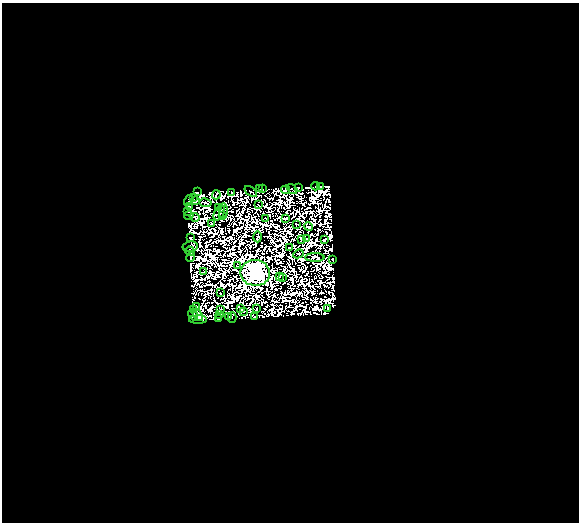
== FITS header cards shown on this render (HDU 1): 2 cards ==
NAXIS1  =                  577
NAXIS2  =                  520

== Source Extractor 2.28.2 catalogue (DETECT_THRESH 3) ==
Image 577 x 520 px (HDU 1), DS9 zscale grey, 1 PNG px = 1 image px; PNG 581 x 524 px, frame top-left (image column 1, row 520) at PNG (2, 3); each listed source drawn as its Kron ellipse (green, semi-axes under 4 px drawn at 4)
Background 0.0783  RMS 3.1e-06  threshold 9.42e-06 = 3 sigma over >= 5 px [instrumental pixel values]
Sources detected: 167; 105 with non-positive FLUX_AUTO (blend fragments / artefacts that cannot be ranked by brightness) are neither listed nor drawn; the other 62 listed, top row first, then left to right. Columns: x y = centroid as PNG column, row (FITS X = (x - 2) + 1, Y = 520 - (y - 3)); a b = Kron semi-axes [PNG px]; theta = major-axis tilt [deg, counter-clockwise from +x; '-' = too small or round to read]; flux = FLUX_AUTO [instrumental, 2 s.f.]
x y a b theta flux
315 186 4 2 - 6.0e-01
298 187 2 2 - 1.5e-01
320 187 4 3 - 7.7e-01
260 189 2 2 - 1.2e-01
263 189 2 2 - 8.2e-04
292 189 6 2 -39 1.5e-01
286 190 4 3 - 6.3e-01
197 192 3 2 - 1.9e-01
231 192 2 2 - 9.2e-02
251 192 7 2 -38 4.4e-01
216 195 5 2 - 1.0e-01
194 197 2 2 - 1.0e+00
189 200 6 3 57 3.9e-01
196 201 3 2 - 9.8e-02
205 203 6 3 -9 5.7e-02
258 205 3 2 - 7.3e-02
189 207 4 2 - 3.9e-01
218 207 4 2 - 4.0e-01
188 211 2 2 - 2.7e-01
223 211 7 3 82 5.6e-01
219 213 8 5 62 8.0e-01
189 215 5 2 - 5.2e-01
223 216 3 3 - 5.1e-02
195 217 5 2 - 7.2e-01
265 218 2 2 - 3.6e-01
285 218 4 2 - 2.3e-01
212 224 3 2 - 1.7e-01
296 224 2 2 - 4.0e-01
309 227 4 3 - 9.4e-01
257 237 5 2 - 7.4e-01
190 238 3 2 - 6.9e-01
306 238 3 2 - 7.4e-03
301 239 4 2 - 1.3e-01
324 240 4 3 - 2.8e-01
190 247 7 5 11 3.3e-01
289 247 2 2 - 4.4e-01
190 251 5 2 - 6.0e-01
298 254 5 2 - 1.9e-01
191 257 5 3 - 3.0e-01
315 257 9 4 -1 1.4e-01
333 259 3 2 - 4.4e-01
238 265 3 2 - 1.1e-01
204 271 2 2 - 2.4e-01
255 273 14 13 - 8.6e+02
279 277 4 2 - 1.7e-01
282 278 2 2 - 1.5e-01
220 293 2 2 - 1.8e-01
197 307 3 2 - 1.8e-01
221 309 3 2 - 2.5e-01
241 309 3 3 - 3.8e-02
256 309 2 2 - 5.7e-01
328 309 4 2 - 1.1e+00
193 310 3 2 - 5.5e-01
243 311 2 2 - 7.2e-02
220 314 3 2 - 1.8e-01
193 315 6 4 -53 4.5e+00
198 315 7 4 -53 4.8e-01
229 317 4 2 - 6.6e-01
232 317 5 2 - 3.3e-01
254 317 3 3 - 6.6e-01
218 319 3 2 - 4.2e-01
198 320 9 3 1 4.3e+00
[105 non-positive-flux detections neither listed nor drawn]